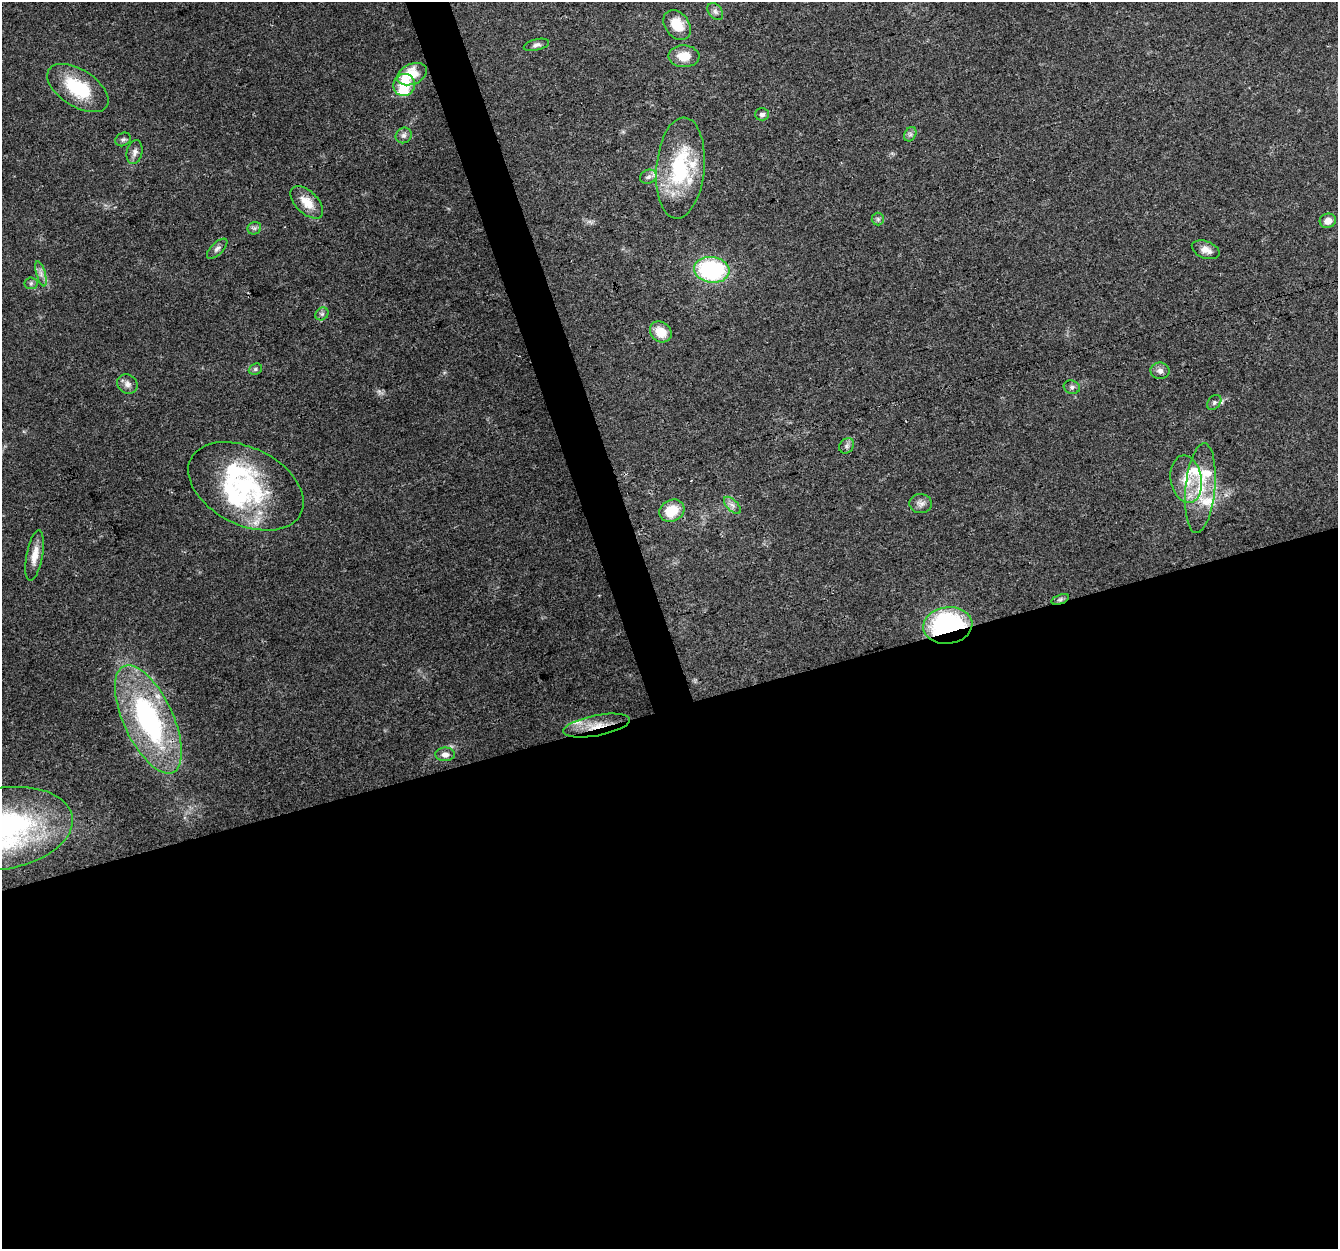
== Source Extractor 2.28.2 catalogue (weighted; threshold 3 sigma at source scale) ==
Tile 15 of 4 x 4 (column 3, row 4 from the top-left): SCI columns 2674-4009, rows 118-1364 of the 5345 x 5167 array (HDU 1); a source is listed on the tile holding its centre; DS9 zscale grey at full resolution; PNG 1340 x 1251 px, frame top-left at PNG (2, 2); each listed source drawn as its Kron ellipse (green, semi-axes under 4 px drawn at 4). Shown black and unused: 45% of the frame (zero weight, under 3 of 4 exposures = <1% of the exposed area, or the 3 px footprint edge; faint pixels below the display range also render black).
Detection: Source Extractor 2.28.2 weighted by HDU 2 'WHT'; one run over the whole footprint, this tile lists its part. Background 0.0796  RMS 0.0052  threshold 0.0236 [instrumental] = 3 sigma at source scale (4.5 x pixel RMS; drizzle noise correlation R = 1.50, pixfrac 1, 0.0396/0.0396 arcsec/px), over >= 5 px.
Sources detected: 53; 1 inside a brighter object's white glare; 1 cosmic-ray / hot-pixel residue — neither listed nor drawn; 7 inside a brighter listed object's ellipse — not listed separately; the other 44 listed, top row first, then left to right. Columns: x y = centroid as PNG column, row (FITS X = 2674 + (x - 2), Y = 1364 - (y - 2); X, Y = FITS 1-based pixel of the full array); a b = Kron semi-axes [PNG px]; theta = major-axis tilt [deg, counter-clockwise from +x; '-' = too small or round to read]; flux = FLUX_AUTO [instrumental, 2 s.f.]
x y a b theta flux
715 11 9 6 -51 1.8
677 25 16 11 -52 11
536 45 13 5 14 1.9
684 56 15 11 -2 8.6
412 74 15 10 24 14
404 85 11 10 - 13
78 88 34 18 -32 27
762 114 7 6 - 1.8
910 134 7 5 60 1.3
404 135 8 7 - 1.9
123 139 8 6 30 1.2
135 152 12 8 78 2.4
680 168 51 24 85 44
648 177 8 7 - 2
307 202 20 11 -44 8.2
878 219 6 6 - 1.1
1328 221 8 7 - 3.9
254 228 7 6 - 1.2
217 249 13 6 44 2.1
1206 250 14 8 -21 4.3
712 270 18 13 -7 63
41 274 13 4 -75 2.3
31 283 6 6 - 1.1
322 314 7 6 - 1.2
661 332 11 9 -38 9.5
255 369 7 5 23 1
1160 371 9 8 - 2.5
127 384 10 9 - 2.9
1072 387 8 6 -16 1.5
1214 402 8 6 50 1.4
847 446 8 6 47 1.5
1186 479 24 15 -80 12
246 486 61 38 -27 67
1200 488 45 14 85 22
921 504 11 9 -5 2.6
732 505 11 5 -45 2.1
672 511 13 10 27 14
35 556 25 8 79 6.3
1060 599 9 4 19 1.1
948 625 24 18 7 85
148 719 59 24 -65 97
597 726 34 10 11 11
445 754 10 7 1 2.9
2 829 71 40 10 150
Overlapping masked pixels (flux is a lower limit): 3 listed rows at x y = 1060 599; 948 625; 597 726
Isophote crosses this tile's border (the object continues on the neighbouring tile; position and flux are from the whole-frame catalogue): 1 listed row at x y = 2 829